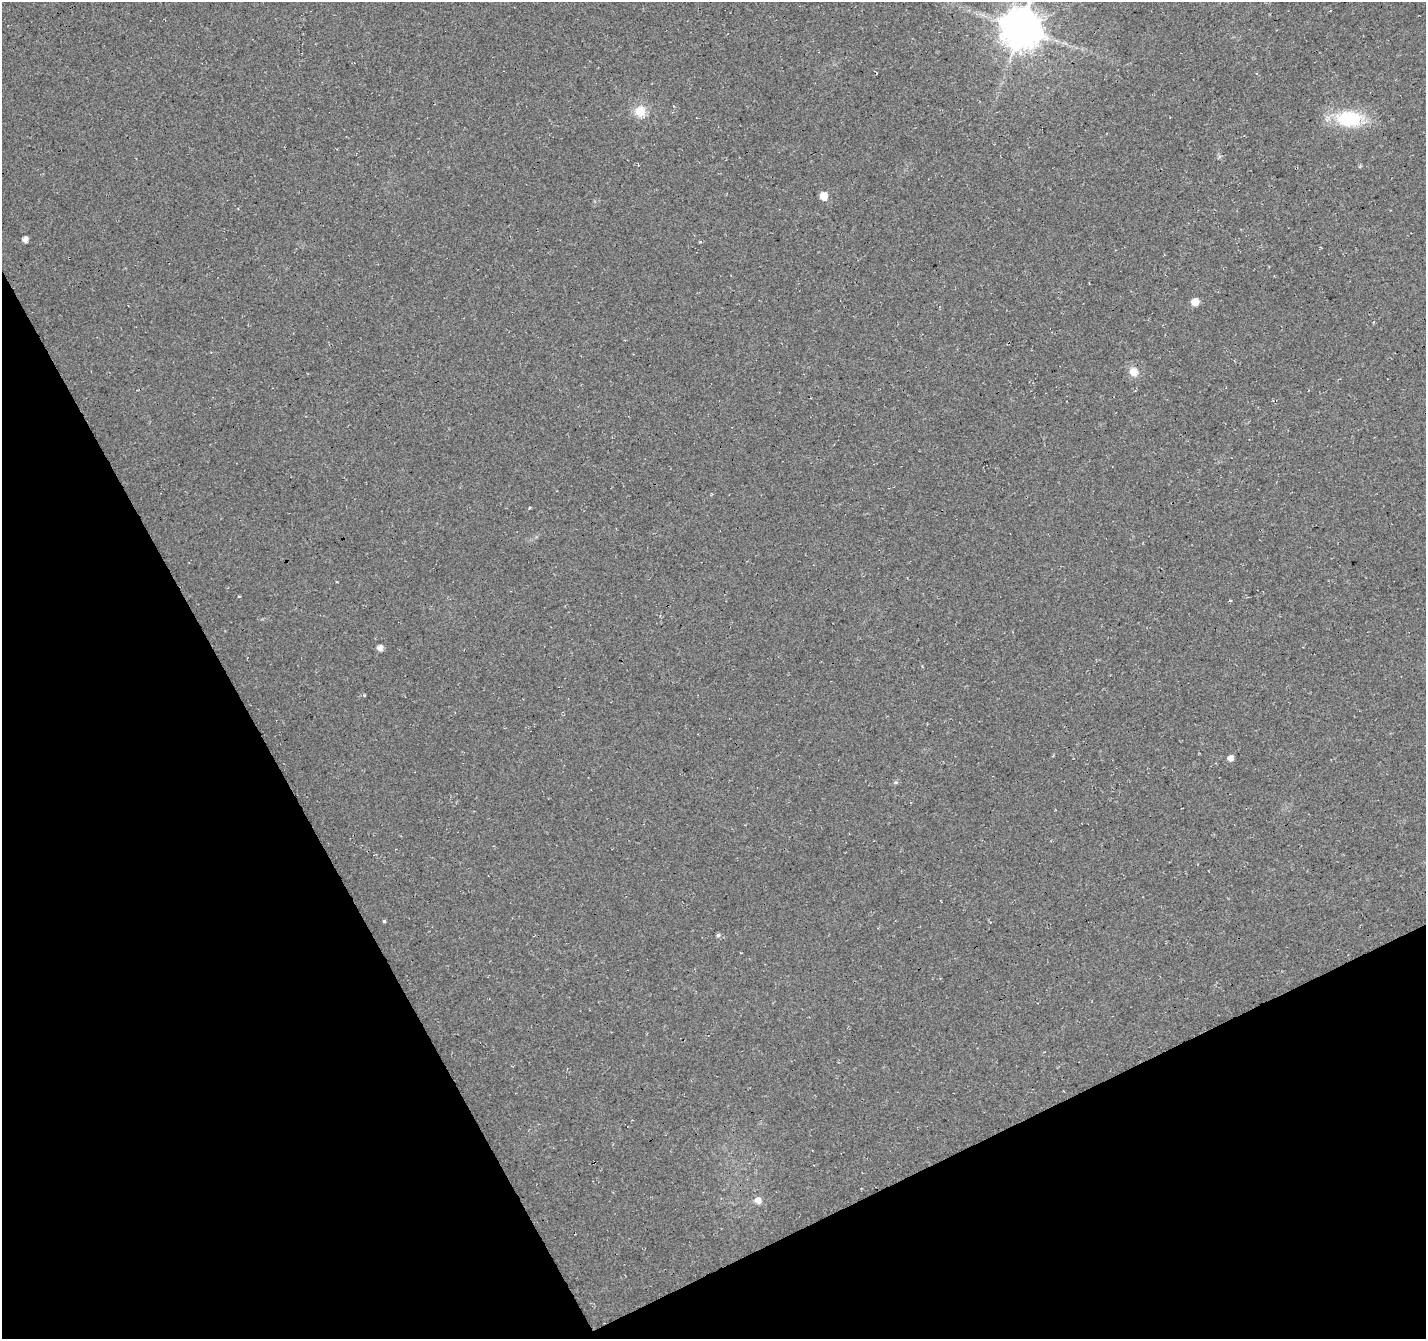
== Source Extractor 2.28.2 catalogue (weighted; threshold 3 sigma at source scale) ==
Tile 14 of 4 x 4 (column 2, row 4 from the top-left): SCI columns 1476-2899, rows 127-1463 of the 5804 x 5658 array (HDU 1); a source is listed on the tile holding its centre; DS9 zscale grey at full resolution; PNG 1428 x 1341 px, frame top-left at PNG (2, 2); no overlay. Shown black and unused: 26% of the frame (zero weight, under 3 of 4 exposures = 5% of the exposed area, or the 3 px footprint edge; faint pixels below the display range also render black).
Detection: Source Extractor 2.28.2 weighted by HDU 2 'WHT'; one run over the whole footprint, this tile lists its part. Background 0.0307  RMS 0.0082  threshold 0.0368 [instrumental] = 3 sigma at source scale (4.5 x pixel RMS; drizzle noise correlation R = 1.50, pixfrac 1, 0.0396/0.0396 arcsec/px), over >= 5 px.
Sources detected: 15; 2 cosmic-ray / hot-pixel residue — not listed; the other 13 listed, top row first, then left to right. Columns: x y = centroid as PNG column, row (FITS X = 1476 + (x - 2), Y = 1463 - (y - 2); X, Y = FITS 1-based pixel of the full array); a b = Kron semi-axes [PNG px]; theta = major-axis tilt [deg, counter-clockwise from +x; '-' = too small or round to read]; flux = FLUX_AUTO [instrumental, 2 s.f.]
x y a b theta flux
1021 28 11 11 - 2600
640 111 13 13 - 13
1349 119 25 15 -1 55
824 196 6 5 - 15
25 239 5 4 - 4.8
1195 302 6 5 - 12
1133 372 11 11 - 7.6
380 648 5 5 - 5.6
1230 758 5 5 - 4.7
895 782 7 4 0 1.2
384 921 4 4 - 1
718 935 5 5 - 1.9
758 1200 6 6 - 7